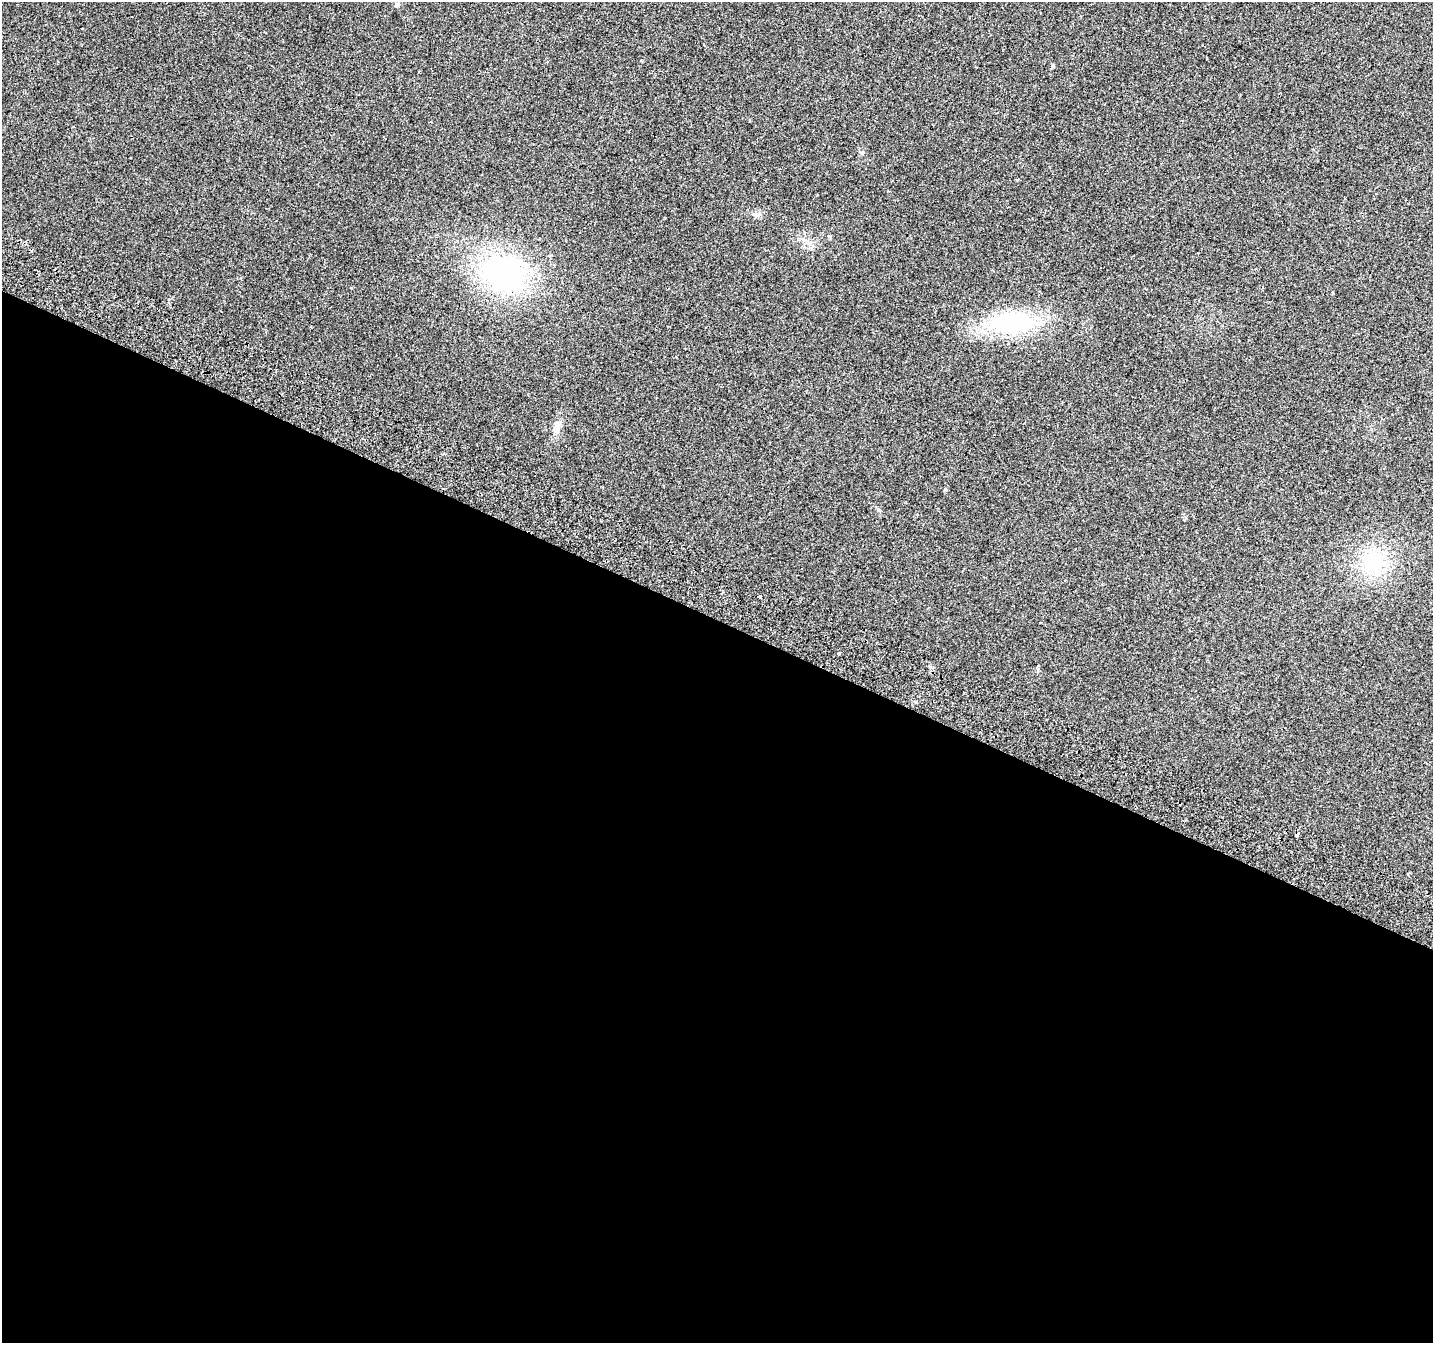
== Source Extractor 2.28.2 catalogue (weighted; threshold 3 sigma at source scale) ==
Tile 14 of 4 x 4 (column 2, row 4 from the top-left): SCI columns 1469-2899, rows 322-1662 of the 5790 x 5939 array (HDU 1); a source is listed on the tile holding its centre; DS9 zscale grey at full resolution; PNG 1435 x 1345 px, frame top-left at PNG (2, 2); no overlay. Shown black and unused: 54% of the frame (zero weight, under 2 of 3 exposures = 3% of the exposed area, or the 3 px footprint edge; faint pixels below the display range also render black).
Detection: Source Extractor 2.28.2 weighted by HDU 2 'WHT'; one run over the whole footprint, this tile lists its part. Background 0.05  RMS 0.0078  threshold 0.0351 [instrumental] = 3 sigma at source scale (4.5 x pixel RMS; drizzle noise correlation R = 1.50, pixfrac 1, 0.0396/0.0396 arcsec/px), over >= 5 px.
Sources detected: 10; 1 cosmic-ray / hot-pixel residue — not listed; the other 9 listed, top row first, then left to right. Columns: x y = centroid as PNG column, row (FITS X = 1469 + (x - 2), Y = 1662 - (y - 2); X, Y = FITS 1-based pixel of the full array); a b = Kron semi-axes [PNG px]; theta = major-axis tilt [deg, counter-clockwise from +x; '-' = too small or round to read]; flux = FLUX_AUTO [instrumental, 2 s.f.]
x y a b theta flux
397 4 6 5 - 1.7
756 215 9 6 -34 2.3
504 272 37 27 -19 160
1012 323 44 21 2 89
557 428 15 9 69 6
945 490 4 4 - 1.2
1375 561 31 27 89 39
760 596 3 3 - 3.7
839 653 4 3 - 1.5